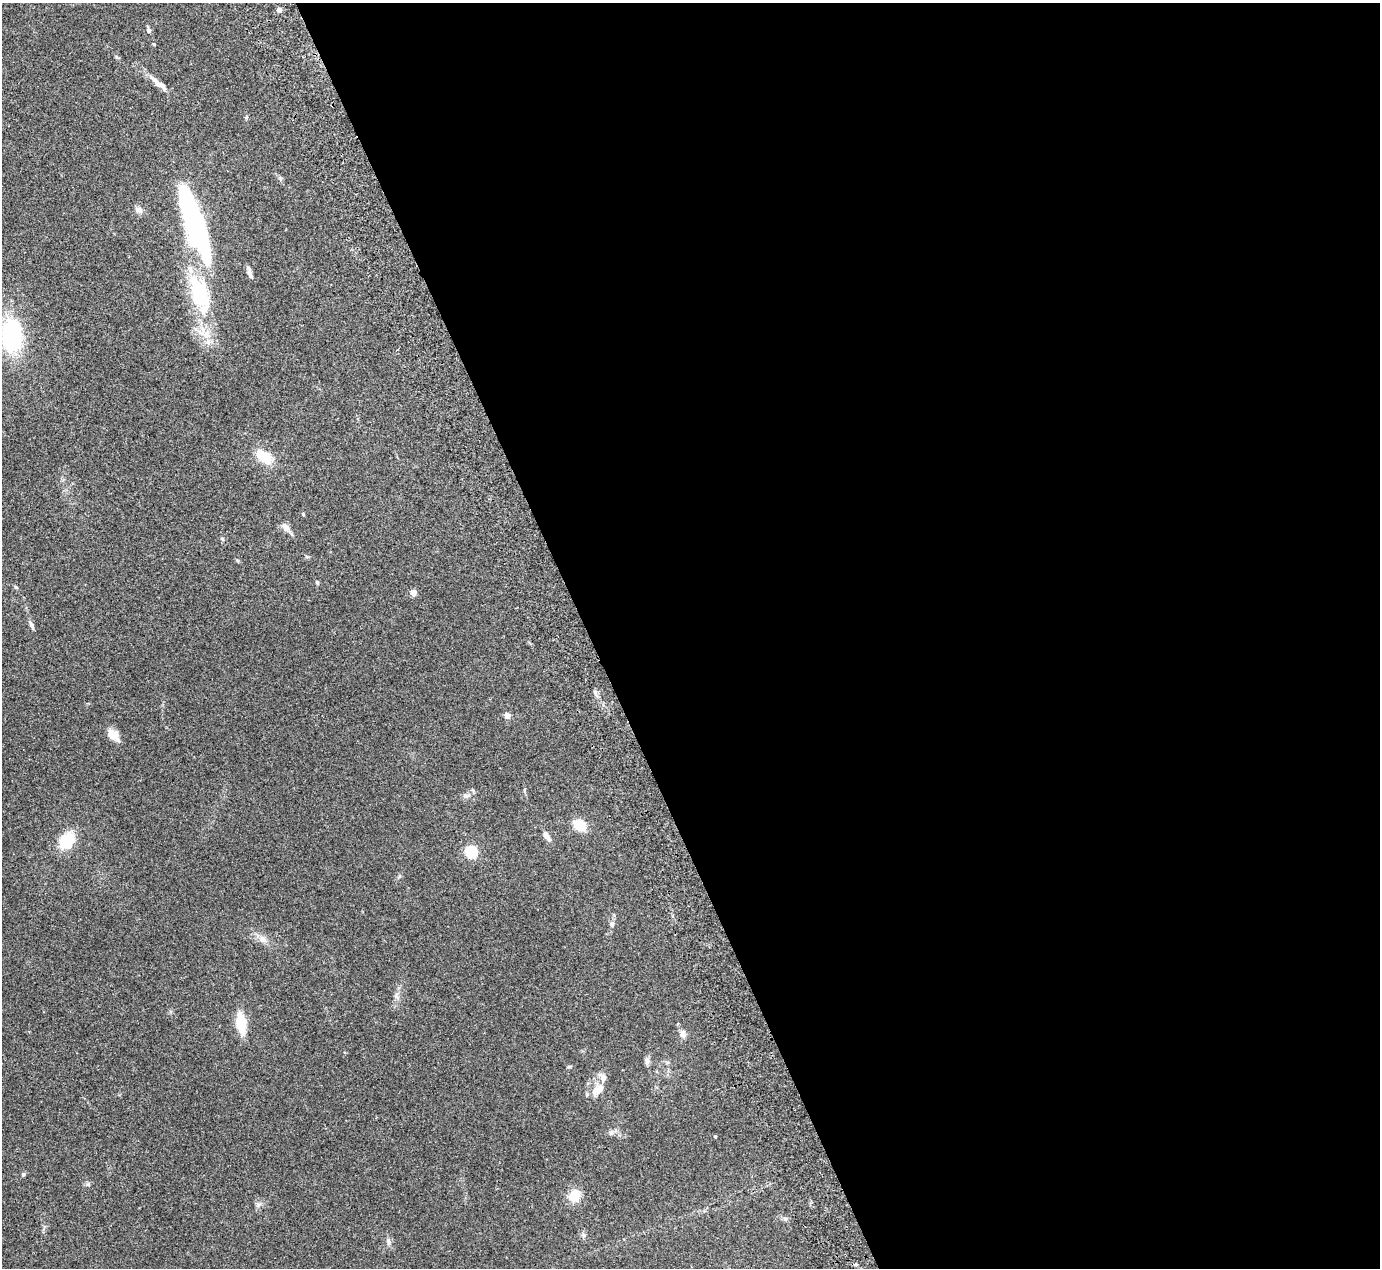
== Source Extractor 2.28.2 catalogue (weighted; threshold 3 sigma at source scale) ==
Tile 8 of 4 x 4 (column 4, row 2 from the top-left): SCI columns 4189-5566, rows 2713-3978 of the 5623 x 5551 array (HDU 1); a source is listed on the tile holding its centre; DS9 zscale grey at full resolution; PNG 1382 x 1270 px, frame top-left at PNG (2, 3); no overlay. Shown black and unused: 57% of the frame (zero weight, under 2 of 3 exposures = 3% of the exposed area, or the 3 px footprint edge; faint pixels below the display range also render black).
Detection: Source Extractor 2.28.2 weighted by HDU 2 'WHT'; one run over the whole footprint, this tile lists its part. Background 0.215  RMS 0.011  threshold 0.0512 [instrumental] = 3 sigma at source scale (4.5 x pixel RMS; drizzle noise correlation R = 1.50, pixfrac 1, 0.05/0.05 arcsec/px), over >= 5 px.
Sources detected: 47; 1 inside a brighter object's white glare — not listed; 3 inside a brighter listed object's ellipse — not listed separately; the other 43 listed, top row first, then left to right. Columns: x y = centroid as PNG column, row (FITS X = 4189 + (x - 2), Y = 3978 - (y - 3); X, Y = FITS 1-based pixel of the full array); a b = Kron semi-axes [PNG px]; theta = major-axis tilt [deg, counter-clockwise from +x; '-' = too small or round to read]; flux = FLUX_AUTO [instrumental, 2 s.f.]
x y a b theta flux
279 10 4 4 - 8.3
149 30 7 6 - 2.9
154 44 4 4 - 1.1
117 57 6 4 -70 1.5
158 83 31 7 -40 12
247 117 6 4 70 1.3
139 210 11 7 -41 4.4
195 225 68 16 -71 270
250 274 15 5 -70 4.3
200 294 34 25 -77 64
207 334 13 8 77 10
12 335 30 18 -87 100
264 457 20 11 -35 24
303 514 5 4 - 1.1
286 527 14 8 -56 6.8
222 538 6 4 -2 1.4
317 582 5 4 - 1.7
16 587 6 3 -18 1.2
413 592 4 4 - 15
31 625 11 5 -66 3.5
595 692 7 4 -89 2.5
507 716 4 4 - 12
113 735 13 9 -38 14
580 825 13 10 -39 21
546 835 11 7 -61 5.2
67 840 16 12 54 39
471 852 6 5 - 130
612 924 8 6 84 3.3
262 939 12 6 -13 5.9
396 996 9 5 -72 3.1
241 1023 19 8 -82 36
683 1034 10 7 88 5.3
647 1061 11 6 -89 3.7
603 1078 12 9 90 6.6
595 1091 16 8 73 8.6
611 1132 8 7 - 3.1
715 1136 3 3 - 1.2
23 1174 6 4 -90 1.4
88 1184 6 4 71 1.7
574 1195 12 11 - 20
786 1219 7 6 - 2.4
388 1242 10 5 -84 3.4
856 1264 4 4 - 3.6
Isophote crosses this tile's border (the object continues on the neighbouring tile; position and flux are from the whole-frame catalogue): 1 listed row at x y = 12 335
Unlisted compact peaks at least as high as the median listed source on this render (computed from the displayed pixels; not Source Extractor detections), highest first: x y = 258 1205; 584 1235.